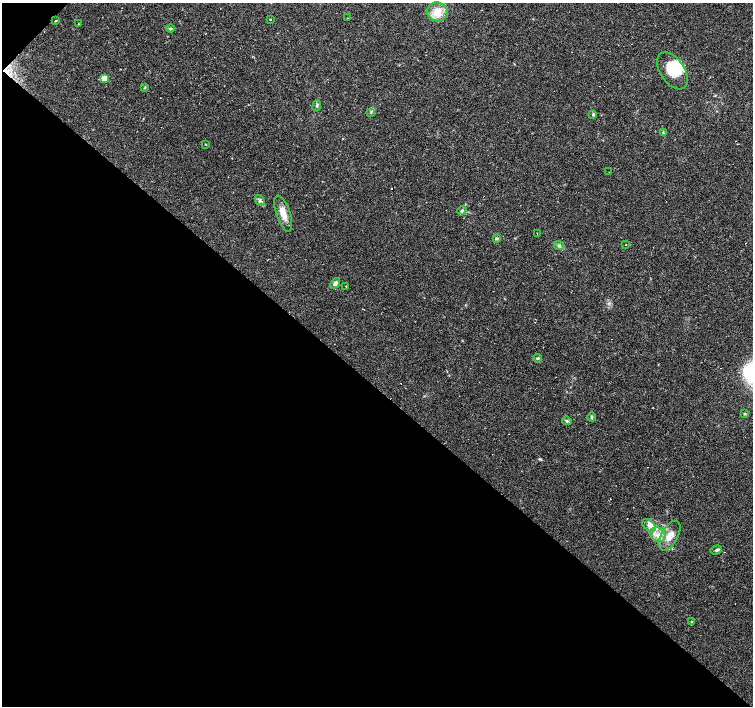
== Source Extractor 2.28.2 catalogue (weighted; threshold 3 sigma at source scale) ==
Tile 9 of 4 x 4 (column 1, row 3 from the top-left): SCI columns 1-1502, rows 1570-2977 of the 6010 x 6019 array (HDU 1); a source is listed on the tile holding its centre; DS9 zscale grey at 2 x 2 block average (1 PNG px = mean of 2 x 2 image px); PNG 755 x 708 px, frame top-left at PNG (2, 3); each listed source drawn as its Kron ellipse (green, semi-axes under 4 px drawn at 4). Shown black and unused: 46% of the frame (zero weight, under 2 of 3 exposures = <1% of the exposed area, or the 3 px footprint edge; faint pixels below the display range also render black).
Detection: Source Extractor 2.28.2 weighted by HDU 2 'WHT'; one run over the whole footprint, this tile lists its part. Background 0.0808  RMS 0.0051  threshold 0.0229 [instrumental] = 3 sigma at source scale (4.5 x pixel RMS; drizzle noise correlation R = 1.50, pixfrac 1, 0.0396/0.0396 arcsec/px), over >= 5 px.
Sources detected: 52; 1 inside a brighter object's white glare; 17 cosmic-ray / hot-pixel residue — neither listed nor drawn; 1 inside a brighter listed object's ellipse — not listed separately; the other 33 listed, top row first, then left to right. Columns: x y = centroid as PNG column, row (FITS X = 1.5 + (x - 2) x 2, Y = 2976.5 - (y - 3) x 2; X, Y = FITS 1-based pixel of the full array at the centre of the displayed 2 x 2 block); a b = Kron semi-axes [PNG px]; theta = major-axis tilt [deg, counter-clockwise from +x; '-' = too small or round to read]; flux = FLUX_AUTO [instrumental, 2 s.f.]
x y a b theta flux
437 12 10 9 - 15
348 18 2 2 - 0.46
270 19 2 2 - 0.88
56 21 3 2 - 0.89
78 24 2 2 - 0.8
170 29 4 3 - 1.8
673 71 21 12 -56 35
105 79 3 3 - 34
145 87 3 2 - 0.82
317 105 5 3 - 1.7
371 112 3 2 - 1
593 114 4 3 - 1.6
663 133 4 3 - 1.4
205 144 3 2 - 0.63
609 172 2 2 - 0.53
260 201 6 3 -48 2.2
462 211 5 3 - 2
283 214 19 7 -71 13
537 233 2 2 - 0.74
497 239 4 2 - 1.3
626 244 2 2 - 1.2
559 246 5 4 - 2.8
335 283 6 3 52 5.8
346 286 2 2 - 2.3
537 358 5 3 - 1.6
745 414 3 3 - 0.98
591 417 4 2 - 1.2
567 421 5 3 - 1.8
649 525 8 5 -39 5.3
658 535 8 7 - 8.5
670 536 16 8 61 15
716 550 6 4 19 2.5
691 621 3 3 - 0.83
Diffuse or blended objects may show on this block-average render without a row.